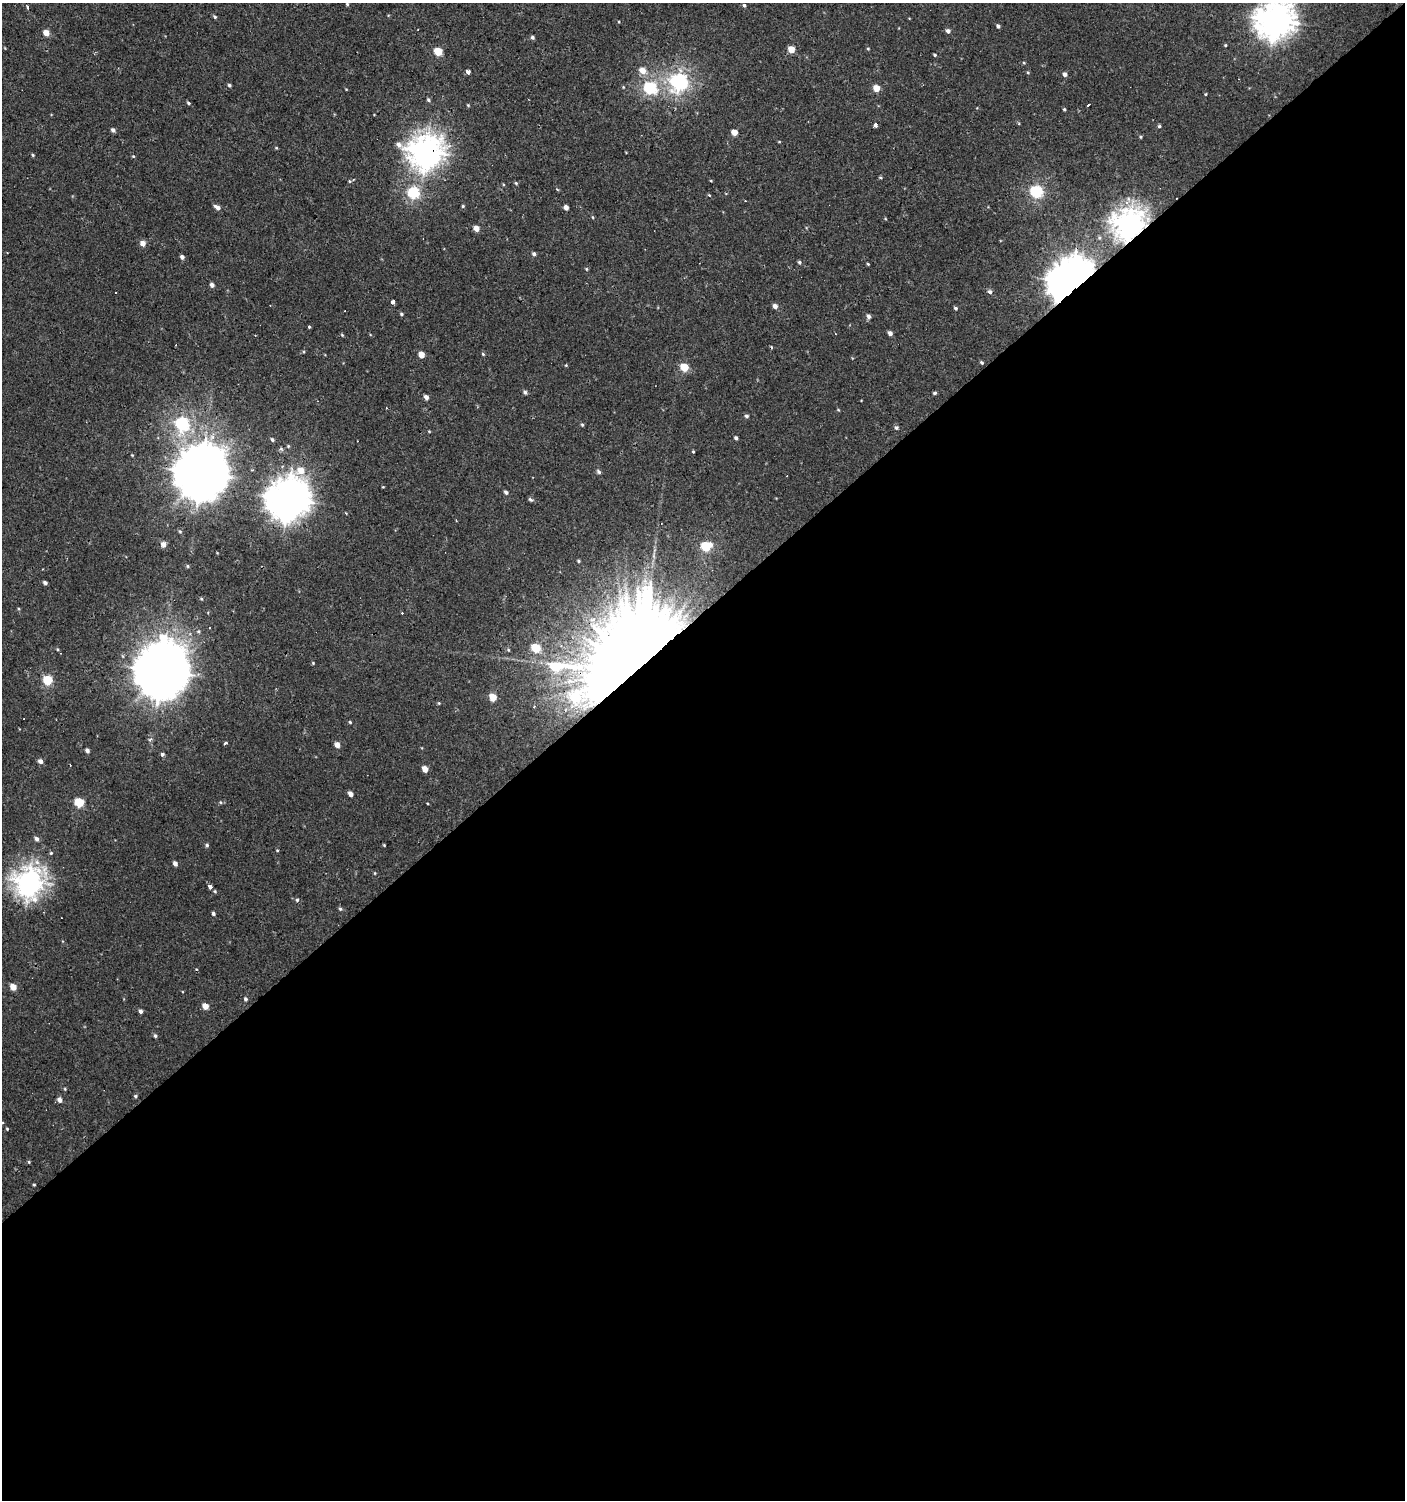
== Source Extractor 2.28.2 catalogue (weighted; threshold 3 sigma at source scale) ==
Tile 15 of 4 x 4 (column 3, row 4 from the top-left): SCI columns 3007-4409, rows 1-1498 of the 5947 x 5993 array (HDU 1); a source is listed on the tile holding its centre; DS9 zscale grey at full resolution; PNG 1407 x 1502 px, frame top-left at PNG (2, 3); no overlay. Shown black and unused: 59% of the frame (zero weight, under 2 of 3 exposures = <1% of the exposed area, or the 3 px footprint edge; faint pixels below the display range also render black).
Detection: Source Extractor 2.28.2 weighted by HDU 2 'WHT'; one run over the whole footprint, this tile lists its part. Background 7.41e-04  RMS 0.0043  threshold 0.0193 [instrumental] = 3 sigma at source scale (4.5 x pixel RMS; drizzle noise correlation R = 1.50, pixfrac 1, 0.0396/0.0396 arcsec/px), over >= 5 px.
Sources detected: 143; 10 cosmic-ray / hot-pixel residue — not listed; the other 133 listed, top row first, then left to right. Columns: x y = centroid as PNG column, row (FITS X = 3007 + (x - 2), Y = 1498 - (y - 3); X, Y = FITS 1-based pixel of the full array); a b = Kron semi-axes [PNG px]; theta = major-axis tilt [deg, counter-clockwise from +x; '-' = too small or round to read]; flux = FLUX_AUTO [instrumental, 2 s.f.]
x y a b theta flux
347 4 4 4 - 0.49
744 5 4 3 - 0.63
28 7 3 3 - 2.2
215 17 5 4 - 0.61
1275 20 14 13 - 440
998 26 5 3 - 0.75
948 31 5 4 - 1.3
46 33 5 4 - 4
532 37 5 4 - 0.79
1225 45 3 3 - 0.36
791 49 5 4 - 6
868 49 5 3 - 0.36
438 52 5 5 - 11
935 55 4 3 - 0.43
642 70 6 5 - 4.2
468 71 3 3 - 25
1028 72 5 3 - 0.4
1065 74 4 4 - 1.5
679 81 7 7 - 100
229 85 5 4 - 0.66
650 88 6 6 - 48
876 88 5 5 - 5.3
1206 94 4 3 - 0.35
428 100 5 4 - 0.63
188 103 4 3 - 0.56
1089 104 3 3 - 1.4
468 105 4 4 - 0.38
1064 109 4 3 - 0.5
875 125 4 3 - 11
1159 126 4 4 - 0.56
113 130 5 4 - 1.1
734 132 5 4 - 4.6
1141 137 4 3 - 0.45
276 148 5 3 - 0.36
426 151 13 12 - 340
33 155 4 3 - 0.45
133 156 4 3 - 0.35
516 183 5 4 - 0.47
557 189 4 3 - 0.51
1036 191 6 5 - 45
413 192 6 5 - 39
1127 203 7 6 - 2.2
463 206 4 4 - 0.45
217 207 7 4 -36 1.9
566 207 4 4 - 2
592 217 4 3 - 0.34
1130 224 11 10 - 310
476 229 5 4 - 3.4
143 243 5 5 - 2.7
534 254 5 4 - 0.84
182 257 4 4 - 1.3
799 262 5 4 - 0.67
868 264 4 3 - 0.41
586 269 5 3 - 0.43
1071 281 15 12 43 970
212 285 4 4 - 1.6
990 292 5 4 - 1.1
392 302 3 3 - 13
775 306 5 4 - 1.8
955 308 4 4 - 0.74
401 314 4 3 - 0.54
868 316 6 5 - 1.1
309 327 3 3 - 1.4
890 333 4 4 - 1.5
342 335 6 3 -19 0.39
483 354 4 4 - 0.51
421 355 5 4 - 4.3
981 362 4 3 - 0.64
684 367 5 5 - 12
525 392 5 4 - 0.89
934 393 4 3 - 0.67
426 397 4 4 - 1.6
746 416 5 4 - 0.78
182 423 7 6 - 57
582 425 4 4 - 0.48
896 427 5 4 - 0.81
736 438 4 3 - 0.91
272 439 5 4 - 0.68
288 446 4 4 - 0.45
693 451 3 3 - 0.39
301 470 9 8 - 5.2
599 472 5 4 - 0.94
201 473 17 16 - 1700
506 492 5 4 - 0.95
288 499 15 14 - 630
530 500 6 4 -19 0.76
180 532 5 3 - 0.44
163 544 5 5 - 2.3
706 546 6 5 - 20
578 561 3 3 - 0.45
187 566 5 3 - 0.43
45 583 4 3 - 1
201 599 5 3 - 0.45
209 628 3 2 - 0.58
536 648 6 5 - 15
57 649 4 3 - 0.43
630 661 68 34 53 2000
558 667 30 8 0 25
162 671 19 17 75 1800
47 680 6 5 - 20
493 697 5 5 - 7
350 722 4 3 - 0.45
150 739 6 3 35 0.59
226 743 3 3 - 6.6
337 745 5 4 - 2.5
87 751 4 4 - 1.3
162 754 5 4 - 0.87
40 761 5 5 - 1.6
425 769 5 4 - 3.8
350 794 4 4 - 2.1
79 802 6 5 - 17
37 839 6 4 -64 1.3
207 845 5 4 - 0.68
384 845 3 3 - 0.33
51 853 5 4 - 0.47
175 863 5 4 - 1.6
29 881 11 10 - 240
210 886 4 3 - 4.5
297 900 5 4 - 0.63
340 909 5 4 - 0.61
213 913 4 4 - 0.8
13 987 5 4 - 4.2
245 999 5 4 - 0.75
205 1006 5 4 - 4
140 1011 4 4 - 1.1
155 1036 5 4 - 0.64
65 1089 5 3 - 0.34
135 1096 5 4 - 0.56
59 1100 6 5 - 1.6
2 1123 3 3 - 2
7 1129 3 3 - 0.38
29 1162 4 3 - 0.45
34 1185 4 3 - 0.37
Overlapping masked pixels (flux is a lower limit): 3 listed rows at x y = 1130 224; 1071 281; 630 661
Isophote crosses this tile's border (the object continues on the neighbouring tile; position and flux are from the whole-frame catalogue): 2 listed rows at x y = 1275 20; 2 1123